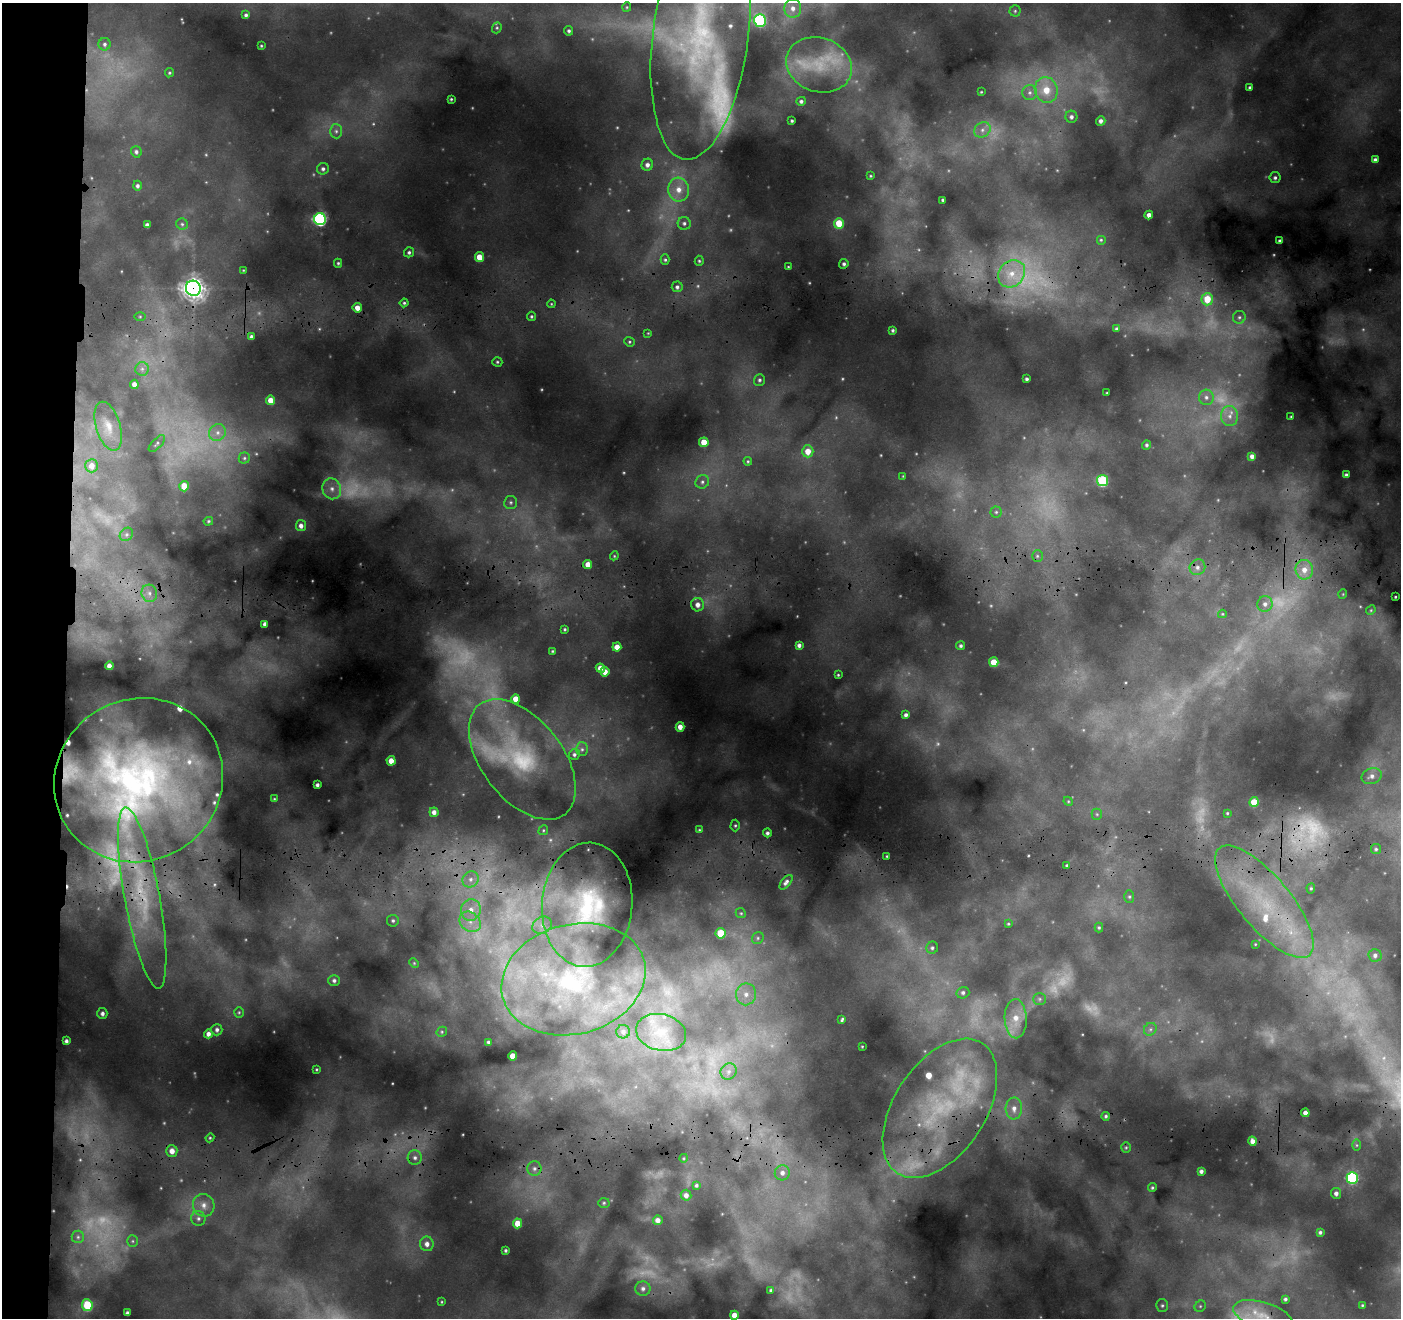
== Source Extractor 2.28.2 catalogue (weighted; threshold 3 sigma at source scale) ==
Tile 4 of 3 x 3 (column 1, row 2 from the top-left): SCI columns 16-1414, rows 1893-3208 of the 4234 x 5101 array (HDU 1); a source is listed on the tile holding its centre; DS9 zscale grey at full resolution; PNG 1403 x 1320 px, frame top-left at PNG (2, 3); each listed source drawn as its Kron ellipse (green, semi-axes under 4 px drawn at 4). Shown black and unused: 5% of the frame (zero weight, under 3 of 4 exposures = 24% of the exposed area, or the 3 px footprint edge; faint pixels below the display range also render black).
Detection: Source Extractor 2.28.2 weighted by HDU 2 'WHT'; one run over the whole footprint, this tile lists its part. Background 0.157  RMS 0.019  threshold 0.0835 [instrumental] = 3 sigma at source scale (4.5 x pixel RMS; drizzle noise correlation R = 1.50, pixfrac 1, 0.05/0.05 arcsec/px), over >= 5 px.
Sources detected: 286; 50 too faint to see at this stretch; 1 cosmic-ray / hot-pixel residue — neither listed nor drawn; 14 inside a brighter listed object's ellipse — not listed separately; the other 221 listed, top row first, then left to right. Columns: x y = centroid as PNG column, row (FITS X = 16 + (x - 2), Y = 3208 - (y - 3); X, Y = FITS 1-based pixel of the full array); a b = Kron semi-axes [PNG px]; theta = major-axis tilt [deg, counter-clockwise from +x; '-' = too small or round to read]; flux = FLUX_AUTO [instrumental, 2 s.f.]
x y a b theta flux
627 7 5 4 - 2.2
793 8 9 8 - 14
1015 11 5 5 - 3.6
246 15 4 3 - 4.2
760 21 6 6 - 200
497 28 6 4 69 2.9
569 31 5 4 - 3.9
700 36 125 48 83 470
105 44 6 6 - 5.7
261 46 3 2 - 1.8
819 65 33 27 -19 110
169 73 5 4 - 2.9
1250 88 3 3 - 5
1046 90 13 11 -74 46
981 92 3 3 - 1.8
1030 93 7 7 - 9.2
451 99 3 3 - 2.4
801 101 5 4 - 4.7
1071 117 6 6 - 6.5
792 121 3 3 - 2.9
1101 121 5 4 - 7.1
982 130 9 7 33 9.8
336 131 7 6 - 6
136 152 6 5 - 4.9
1375 160 4 4 - 5.7
647 165 6 5 - 9
323 169 6 5 - 5.1
870 176 3 3 - 2.1
1275 178 5 5 - 4.7
137 186 5 4 - 4.8
679 190 12 10 -83 26
943 200 3 3 - 3.9
1149 215 4 4 - 10
320 219 6 6 - 350
684 223 6 6 - 5.9
839 223 5 5 - 47
182 224 6 5 - 4.1
147 225 4 4 - 7.1
1101 240 5 5 - 2.8
1280 241 4 3 - 5.5
409 252 5 5 - 4.3
479 257 5 4 - 31
665 260 5 4 - 3.2
699 261 5 4 - 3
338 263 4 4 - 2.7
844 264 5 4 - 4.9
788 267 3 2 - 2
243 270 3 2 - 1.3
1012 274 15 12 45 39
677 287 5 5 - 5.8
193 288 8 7 - 1300
1207 299 6 5 - 45
404 303 4 4 - 3.2
551 304 4 3 - 1.8
357 308 5 4 - 16
531 316 5 4 - 3.2
140 317 5 4 - 2.4
1239 317 6 6 - 5.1
1117 329 4 3 - 3.3
893 330 3 3 - 3.6
648 333 4 3 - 1.6
251 337 4 3 - 5.2
629 342 5 4 - 2.8
497 362 5 4 - 2.9
142 369 7 7 - 6.8
1027 379 4 3 - 4.1
759 380 6 5 - 4.3
134 384 4 4 - 9.7
1107 393 3 2 - 1.5
1206 397 7 7 - 7.9
271 400 5 4 - 22
1230 416 10 8 90 14
1291 417 3 3 - 2.1
108 426 25 12 -73 31
217 433 9 8 - 12
704 442 5 4 - 30
157 444 10 5 45 4.6
1146 445 5 4 - 3.9
808 451 6 5 - 24
1252 456 4 4 - 8.1
244 458 5 5 - 3.5
748 461 4 4 - 2.2
92 466 7 6 - 14
1346 475 4 4 - 5
903 476 4 4 - 2
1102 481 5 5 - 150
702 482 7 6 - 5.9
184 486 5 4 - 35
332 489 10 9 - 16
511 502 6 6 - 4.8
996 512 5 5 - 3.6
208 521 5 4 - 2.5
301 526 5 5 - 9.2
126 534 7 6 - 5
614 556 4 3 - 1.9
1037 556 6 5 - 4.1
588 564 4 4 - 19
1197 567 8 7 - 9.9
1304 570 10 9 - 22
149 593 9 7 -73 12
1343 594 5 3 - 1.5
1395 597 3 2 - 2
1265 604 8 7 - 9.8
698 605 6 6 - 12
1371 610 5 4 - 2.3
1222 614 4 4 - 1.7
265 624 4 4 - 8.9
565 629 3 3 - 2.5
799 645 4 4 - 7.2
961 646 4 4 - 4.2
617 647 4 4 - 18
552 651 3 3 - 2.3
994 662 5 5 - 31
109 666 4 4 - 11
600 668 5 4 - 14
605 672 5 4 - 19
838 675 3 3 - 2.4
516 699 5 4 - 22
906 715 4 3 - 5.8
680 727 5 4 - 14
582 749 7 6 - 5
574 754 5 5 - 5.3
522 759 69 40 -52 260
391 761 4 4 - 20
1372 776 10 7 21 9.9
139 780 86 81 31 910
317 785 4 3 - 5.4
274 799 4 3 - 1.8
1068 801 5 3 - 1.9
1254 802 5 4 - 38
434 812 5 4 - 9.7
1227 813 4 3 - 2.2
1097 814 5 5 - 2.9
735 825 6 4 89 3.1
543 830 5 4 - 2.4
699 830 3 3 - 1.7
767 833 4 4 - 5.2
1376 849 5 5 - 3.6
887 856 3 2 - 1.7
1067 865 3 3 - 3.2
471 879 8 7 - 11
786 882 9 4 51 6.9
1311 888 5 4 - 2.6
1129 897 6 5 - 3.6
142 898 92 17 -80 200
1264 902 70 26 -50 250
587 905 62 45 85 290
471 910 11 10 - 23
741 913 5 4 - 2.8
393 921 6 5 - 3.9
470 922 11 9 -41 20
1008 924 3 3 - 1.9
542 925 10 8 30 14
1099 927 5 4 - 2.7
721 933 5 5 - 73
758 938 6 5 - 4.3
1255 944 3 3 - 1.7
932 948 6 6 - 5
1375 955 6 6 - 7.3
414 963 5 4 - 2.1
573 979 73 55 14 470
334 980 6 5 - 5.2
963 993 6 5 - 5.6
746 994 11 10 - 21
1040 999 6 5 - 3.7
239 1012 5 4 - 2.6
102 1013 5 5 - 6.3
1016 1019 19 11 -88 35
842 1020 4 3 - 3.1
1150 1029 7 6 - 5.2
217 1030 6 5 - 5.6
442 1032 5 5 - 3.1
623 1032 7 6 - 6.1
661 1032 25 18 -13 54
208 1034 4 4 - 9.3
66 1041 4 4 - 6.1
488 1042 4 3 - 3.8
862 1046 3 2 - 1.4
513 1056 5 4 - 26
316 1069 3 2 - 1.8
729 1071 8 7 - 9.7
940 1108 78 45 57 360
1014 1108 11 8 86 14
1305 1113 4 4 - 12
1106 1116 4 4 - 3.7
210 1138 4 4 - 2.2
1253 1141 4 4 - 12
1357 1145 5 4 - 2.3
1126 1147 5 4 - 2.6
172 1151 6 5 - 15
415 1158 7 7 - 7.9
684 1158 4 3 - 1.7
534 1168 7 7 - 7.3
1201 1171 4 4 - 6.4
782 1173 8 7 - 12
1352 1178 6 5 - 230
696 1185 4 4 - 3.5
1152 1188 4 4 - 2.8
1336 1193 5 5 - 7.7
686 1195 5 5 - 9.4
604 1203 5 5 - 3.1
204 1205 11 10 - 17
198 1218 7 7 - 6.6
658 1220 5 5 - 11
517 1223 5 4 - 28
1320 1232 4 3 - 4.1
78 1237 6 6 - 4.5
132 1241 6 5 - 3.4
427 1244 7 6 - 11
506 1250 3 3 - 3.1
643 1289 7 7 - 8
771 1290 3 3 - 4.5
1285 1299 3 3 - 4.1
442 1302 4 2 - 1.6
87 1305 6 5 - 100
1162 1305 6 6 - 4
1362 1305 3 2 - 2.1
1200 1306 6 5 - 3.5
127 1313 4 3 - 4.9
734 1315 4 4 - 21
1263 1316 31 13 -17 49
Overlapping masked pixels (flux is a lower limit): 8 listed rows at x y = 700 36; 193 288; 588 564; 139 780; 142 898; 1264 902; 587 905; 940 1108
Isophote crosses this tile's border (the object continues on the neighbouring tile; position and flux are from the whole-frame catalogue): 2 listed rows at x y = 700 36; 1263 1316